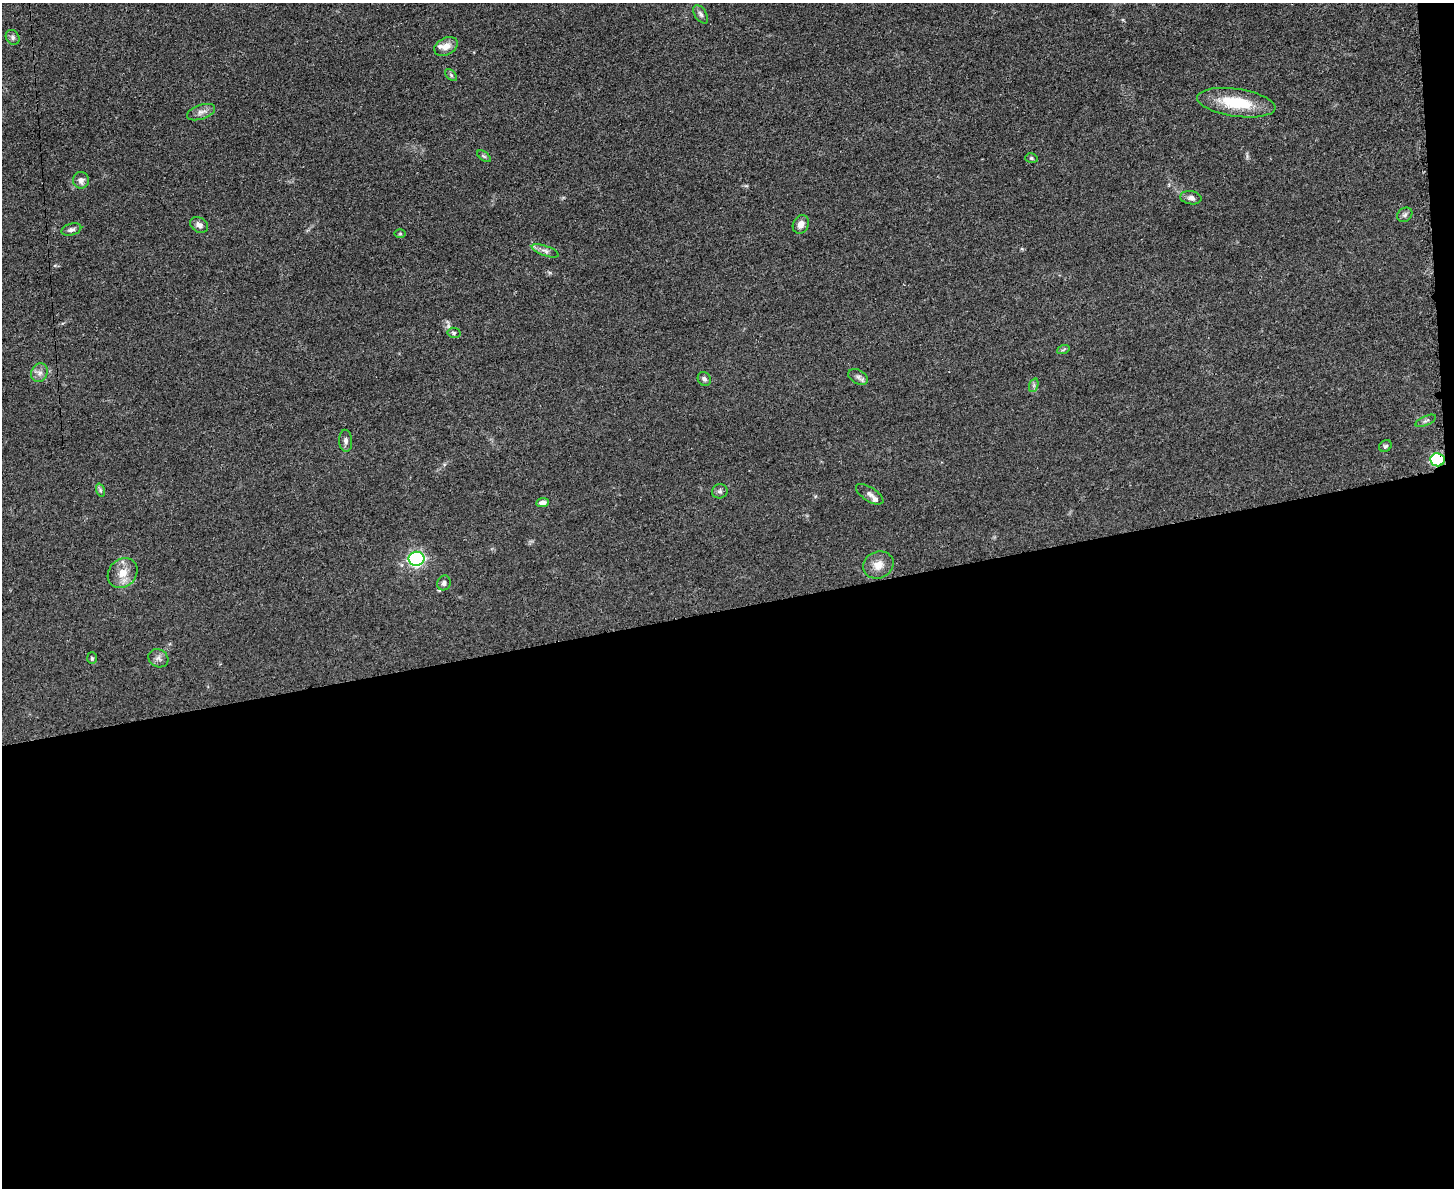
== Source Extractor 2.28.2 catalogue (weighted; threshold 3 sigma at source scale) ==
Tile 12 of 3 x 4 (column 3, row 4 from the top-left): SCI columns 3046-4497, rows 12-1197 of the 4749 x 4767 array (HDU 1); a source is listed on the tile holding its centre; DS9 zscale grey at full resolution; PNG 1456 x 1190 px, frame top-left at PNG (2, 3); each listed source drawn as its Kron ellipse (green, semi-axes under 4 px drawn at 4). Shown black and unused: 50% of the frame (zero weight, under 3 of 4 exposures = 2% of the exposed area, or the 3 px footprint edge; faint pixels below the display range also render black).
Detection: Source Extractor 2.28.2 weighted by HDU 2 'WHT'; one run over the whole footprint, this tile lists its part. Background 0.0465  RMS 0.0051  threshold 0.0229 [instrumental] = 3 sigma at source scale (4.5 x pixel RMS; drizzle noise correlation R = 1.50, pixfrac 1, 0.05/0.05 arcsec/px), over >= 5 px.
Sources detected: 38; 2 inside a brighter listed object's ellipse — not listed separately; the other 36 listed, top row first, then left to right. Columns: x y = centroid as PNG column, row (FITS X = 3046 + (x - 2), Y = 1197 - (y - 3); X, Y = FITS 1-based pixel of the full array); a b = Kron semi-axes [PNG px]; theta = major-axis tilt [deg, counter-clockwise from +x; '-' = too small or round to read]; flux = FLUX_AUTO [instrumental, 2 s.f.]
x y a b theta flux
701 14 10 5 -57 1.5
13 37 8 6 -57 1.4
446 47 12 8 27 4.1
451 75 7 4 -46 0.88
1236 103 39 14 -8 22
201 112 15 7 19 2.8
484 156 8 4 -36 0.87
1031 158 6 4 -17 0.75
81 180 8 8 - 2.6
1191 198 11 6 -7 2
1405 215 8 6 37 1.4
801 224 9 7 61 3.4
199 225 10 7 -30 2.5
71 230 10 6 15 1.6
400 234 6 4 0 0.6
545 251 14 5 -20 2
454 333 6 5 - 0.92
1063 350 6 4 20 0.68
39 373 10 8 63 2.6
858 377 10 7 -30 1.8
704 379 7 6 - 1.3
1034 385 7 4 72 1
1426 421 11 4 23 1.3
346 441 11 6 -86 1.8
1385 446 7 5 33 0.87
1438 460 7 6 - 55
100 490 7 4 -72 0.86
720 491 8 7 - 1.3
870 494 16 7 -33 2.1
543 503 6 4 8 2.4
416 559 8 7 - 97
878 565 15 13 24 5.9
123 573 16 13 45 7
444 583 7 6 - 1.5
92 658 6 5 - 0.78
158 658 10 8 -30 2.1
Overlapping masked pixels (flux is a lower limit): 1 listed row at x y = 1438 460